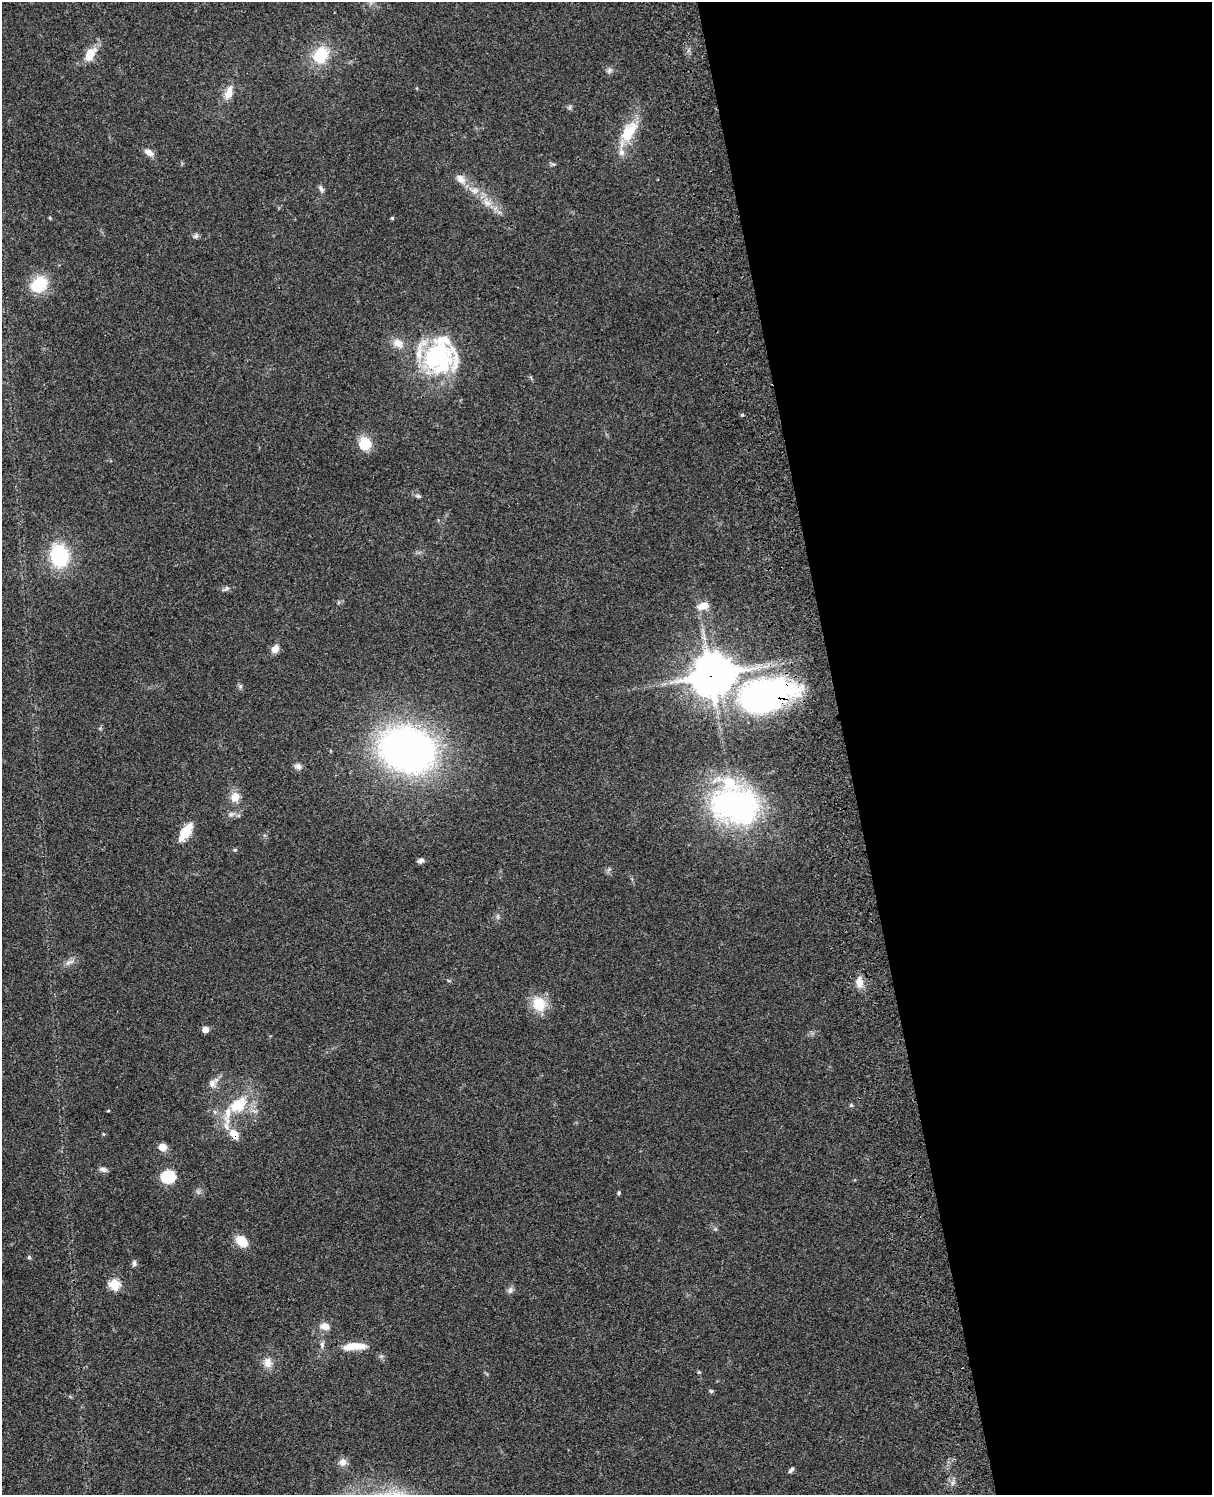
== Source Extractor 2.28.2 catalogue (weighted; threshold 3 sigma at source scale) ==
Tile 8 of 4 x 3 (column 4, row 2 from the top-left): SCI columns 3753-4962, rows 1773-3265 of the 5081 x 4925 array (HDU 1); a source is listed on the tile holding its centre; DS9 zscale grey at full resolution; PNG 1214 x 1497 px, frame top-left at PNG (2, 2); no overlay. Shown black and unused: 30% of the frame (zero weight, under 3 of 4 exposures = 6% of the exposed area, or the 3 px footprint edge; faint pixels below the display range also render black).
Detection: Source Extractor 2.28.2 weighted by HDU 2 'WHT'; one run over the whole footprint, this tile lists its part. Background 0.0771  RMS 0.0058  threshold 0.026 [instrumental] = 3 sigma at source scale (4.5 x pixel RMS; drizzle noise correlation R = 1.50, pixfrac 1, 0.05/0.05 arcsec/px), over >= 5 px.
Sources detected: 71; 2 inside a brighter object's white glare — not listed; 6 inside a brighter listed object's ellipse — not listed separately; the other 63 listed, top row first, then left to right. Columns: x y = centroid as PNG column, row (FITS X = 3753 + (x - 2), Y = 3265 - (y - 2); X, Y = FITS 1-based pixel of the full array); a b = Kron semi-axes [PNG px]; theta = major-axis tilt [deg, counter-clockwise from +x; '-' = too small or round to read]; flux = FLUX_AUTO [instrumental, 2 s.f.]
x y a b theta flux
90 54 13 8 62 12
320 55 19 15 53 21
609 70 9 6 50 1.7
229 93 19 9 74 6.5
570 107 7 4 71 0.99
628 132 35 15 58 19
149 152 12 7 -30 3.8
553 164 7 4 -17 0.9
461 179 14 9 -46 4.7
321 189 10 6 -60 1.7
475 190 12 8 -11 4.4
487 203 13 7 -29 4.7
50 218 5 3 - 0.48
392 218 4 4 - 0.65
196 236 8 6 41 1.5
39 284 18 14 36 22
436 356 49 38 9 70
742 415 4 4 - 0.71
364 443 15 13 85 12
418 496 7 5 -2 1.1
59 556 19 15 -78 49
226 589 9 6 30 1.5
703 606 10 7 17 7.6
275 649 10 7 59 4.1
711 676 14 11 -71 1200
240 686 6 6 - 1.1
765 696 60 35 12 160
407 750 39 30 -15 330
298 766 10 8 -22 2.3
235 797 12 10 76 5.9
735 805 62 39 -14 130
231 814 8 6 2 1.8
185 832 19 9 55 13
235 850 5 4 - 0.72
421 860 8 5 23 1.9
69 962 15 6 21 2.8
859 982 14 8 -84 5.5
539 1004 18 15 -73 14
205 1029 5 4 - 6.1
213 1083 18 9 48 4.4
238 1105 29 21 33 24
851 1105 5 5 - 0.79
108 1111 4 3 - 0.48
103 1134 5 3 - 0.54
234 1134 14 9 -50 8.5
162 1147 6 6 - 8.5
103 1169 10 6 -8 2.2
168 1177 11 9 3 29
619 1193 6 4 70 0.72
242 1241 13 9 -38 11
29 1257 5 5 - 0.79
134 1263 8 6 88 1.4
114 1284 6 5 - 44
510 1290 10 7 79 1.9
325 1327 13 8 -10 4.6
322 1344 11 6 86 2.1
354 1346 27 8 3 11
268 1363 12 10 -79 5.3
699 1372 5 4 - 0.8
711 1391 6 5 - 0.85
342 1462 11 10 - 3.4
791 1470 8 4 45 1.4
952 1483 7 4 88 1.4
Overlapping masked pixels (flux is a lower limit): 3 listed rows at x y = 711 676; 765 696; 234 1134